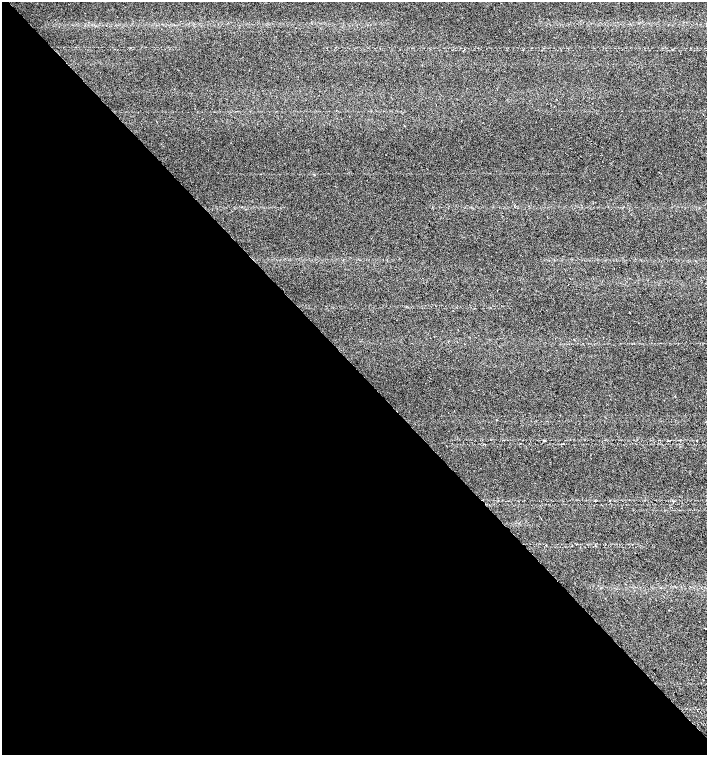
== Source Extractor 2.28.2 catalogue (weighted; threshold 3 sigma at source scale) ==
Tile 9 of 4 x 4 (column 1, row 3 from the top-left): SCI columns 158-1566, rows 1511-3016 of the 6017 x 6028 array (HDU 1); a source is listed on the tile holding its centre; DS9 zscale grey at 2 x 2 block average (1 PNG px = mean of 2 x 2 image px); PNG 709 x 757 px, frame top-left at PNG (2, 2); no overlay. Shown black and unused: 52% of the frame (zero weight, under 2 of 3 exposures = <1% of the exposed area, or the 3 px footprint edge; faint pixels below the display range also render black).
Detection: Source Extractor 2.28.2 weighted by HDU 2 'WHT'; one run over the whole footprint, this tile lists its part. Background 0.0491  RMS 0.0071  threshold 0.0321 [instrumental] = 3 sigma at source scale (4.5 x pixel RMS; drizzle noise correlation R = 1.50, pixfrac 1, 0.0396/0.0396 arcsec/px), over >= 5 px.
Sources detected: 5; all 5 listed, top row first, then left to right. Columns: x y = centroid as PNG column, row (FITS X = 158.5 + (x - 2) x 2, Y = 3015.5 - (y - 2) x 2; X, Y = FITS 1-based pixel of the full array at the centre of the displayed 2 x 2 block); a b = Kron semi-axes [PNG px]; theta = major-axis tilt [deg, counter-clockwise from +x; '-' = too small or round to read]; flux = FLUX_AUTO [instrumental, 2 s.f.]
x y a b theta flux
672 50 2 2 - 0.69
496 420 2 2 - 0.72
544 441 2 2 - 1.2
595 546 3 2 - 0.87
705 628 2 2 - 1.2